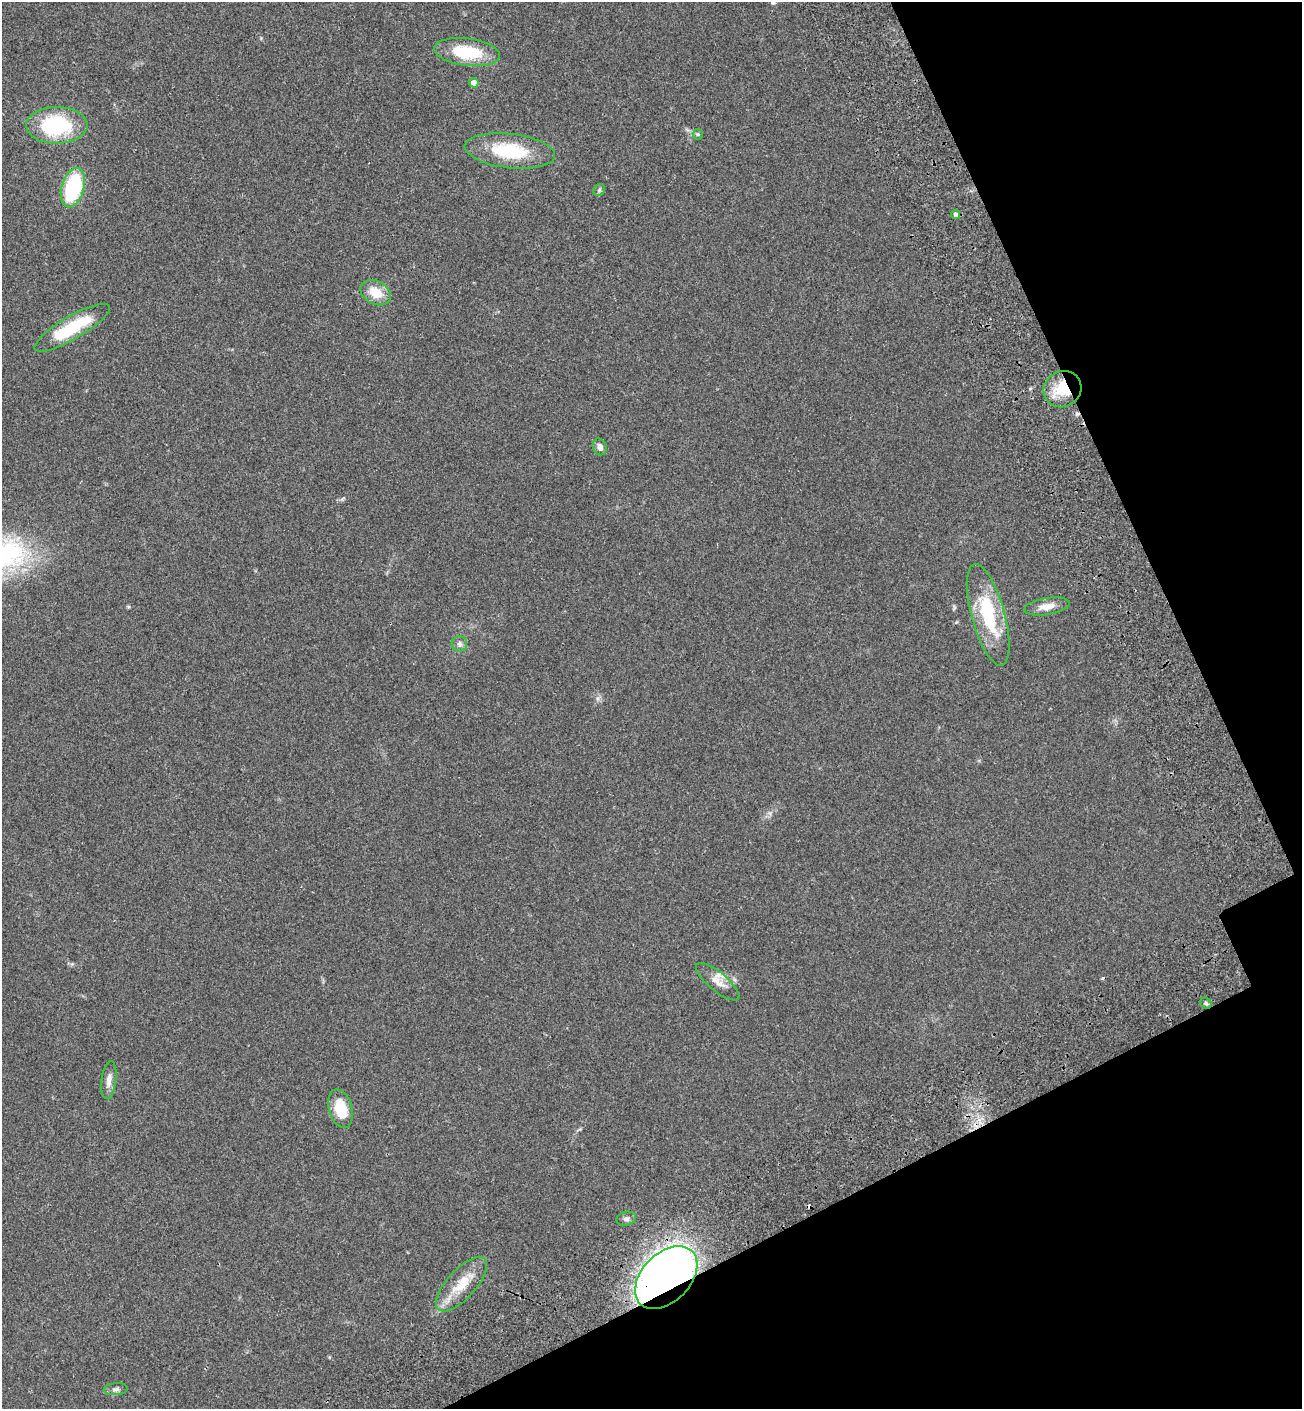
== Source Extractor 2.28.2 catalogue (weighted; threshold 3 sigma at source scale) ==
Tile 12 of 4 x 4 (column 4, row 3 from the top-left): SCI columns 4289-5588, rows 1488-2894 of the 5853 x 5823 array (HDU 1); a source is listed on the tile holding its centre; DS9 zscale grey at full resolution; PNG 1304 x 1411 px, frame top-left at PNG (2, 2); each listed source drawn as its Kron ellipse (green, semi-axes under 4 px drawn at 4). Shown black and unused: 21% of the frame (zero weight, under 2 of 3 exposures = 7% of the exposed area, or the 3 px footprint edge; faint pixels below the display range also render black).
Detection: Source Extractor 2.28.2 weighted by HDU 2 'WHT'; one run over the whole footprint, this tile lists its part. Background 0.05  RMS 0.0075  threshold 0.0338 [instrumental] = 3 sigma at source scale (4.5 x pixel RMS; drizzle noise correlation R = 1.50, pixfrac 1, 0.05/0.05 arcsec/px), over >= 5 px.
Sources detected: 26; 3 cosmic-ray / hot-pixel residue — neither listed nor drawn; the other 23 listed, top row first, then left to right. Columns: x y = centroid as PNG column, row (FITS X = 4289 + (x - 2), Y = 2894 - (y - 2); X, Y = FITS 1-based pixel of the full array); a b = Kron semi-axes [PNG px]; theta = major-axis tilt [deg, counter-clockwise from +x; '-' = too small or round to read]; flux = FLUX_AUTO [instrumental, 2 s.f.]
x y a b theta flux
467 52 33 13 -7 32
474 83 5 4 - 6.6
57 125 31 18 0 58
698 134 5 5 - 0.97
510 151 45 17 -6 39
73 188 20 11 74 57
599 190 6 5 - 1.3
956 215 4 4 - 2.2
376 293 16 11 -28 13
72 328 43 11 30 37
1062 389 19 18 - 23
600 447 8 7 - 3.6
1047 606 23 8 10 7.6
988 615 52 16 -75 45
459 644 8 8 - 2.5
718 982 27 9 -40 7.9
1206 1003 6 5 - 1.3
109 1080 19 7 83 4.9
341 1109 20 11 -74 18
626 1219 10 7 11 2.4
666 1278 37 24 46 620
461 1284 34 14 48 19
116 1389 12 6 5 2.4
Overlapping masked pixels (flux is a lower limit): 2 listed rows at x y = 1062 389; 666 1278